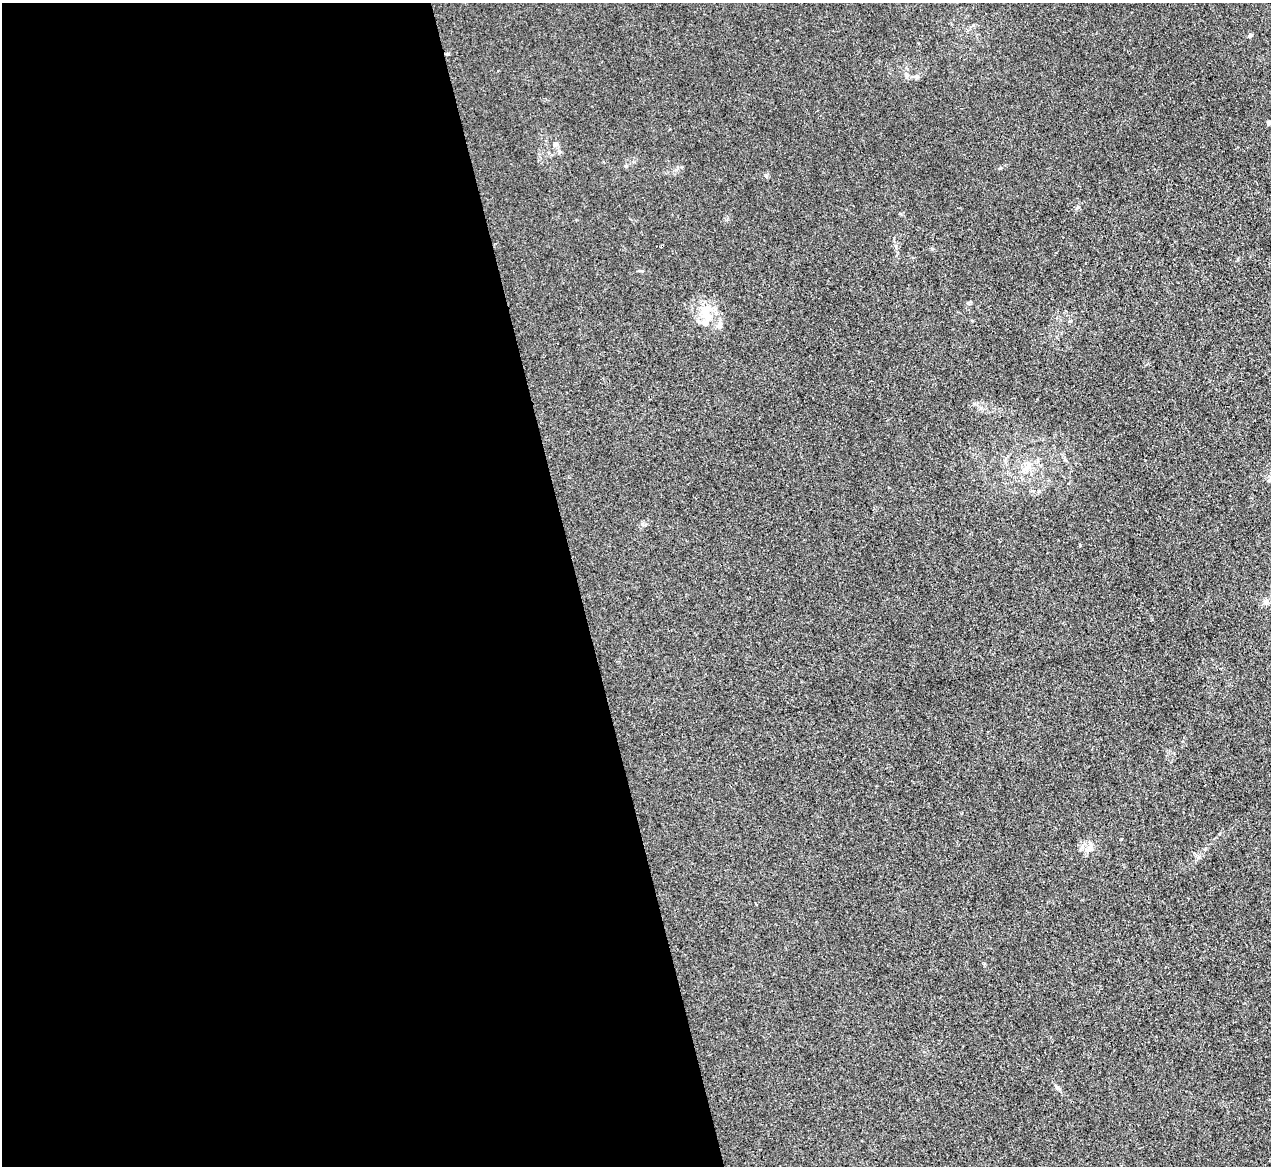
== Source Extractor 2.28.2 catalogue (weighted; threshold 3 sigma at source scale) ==
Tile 9 of 4 x 4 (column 1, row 3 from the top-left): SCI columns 1-1269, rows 1306-2469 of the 5075 x 5060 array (HDU 1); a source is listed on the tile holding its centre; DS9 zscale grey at full resolution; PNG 1273 x 1168 px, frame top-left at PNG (2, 3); no overlay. Shown black and unused: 45% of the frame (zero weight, under 3 of 4 exposures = <1% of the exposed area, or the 3 px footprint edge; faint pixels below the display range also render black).
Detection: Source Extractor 2.28.2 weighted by HDU 2 'WHT'; one run over the whole footprint, this tile lists its part. Background 0.0195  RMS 0.0047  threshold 0.021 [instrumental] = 3 sigma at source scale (4.5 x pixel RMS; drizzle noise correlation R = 1.50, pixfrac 1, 0.05/0.05 arcsec/px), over >= 5 px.
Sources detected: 11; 2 inside a brighter listed object's ellipse — not listed separately; the other 9 listed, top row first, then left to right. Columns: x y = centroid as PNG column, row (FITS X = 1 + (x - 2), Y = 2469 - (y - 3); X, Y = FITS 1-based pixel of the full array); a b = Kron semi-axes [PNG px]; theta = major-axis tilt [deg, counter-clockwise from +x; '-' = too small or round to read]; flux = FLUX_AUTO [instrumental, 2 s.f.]
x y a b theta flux
1250 35 6 4 56 0.94
916 77 6 4 90 0.76
1269 123 4 4 - 2.7
555 145 7 4 1 0.87
707 315 15 13 -34 7.9
1027 467 10 9 - 3.3
1266 601 8 8 - 1.7
1090 848 14 8 25 3.3
1057 1088 9 5 -45 1
Isophote crosses this tile's border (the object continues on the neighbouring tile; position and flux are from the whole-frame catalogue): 1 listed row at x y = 1269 123